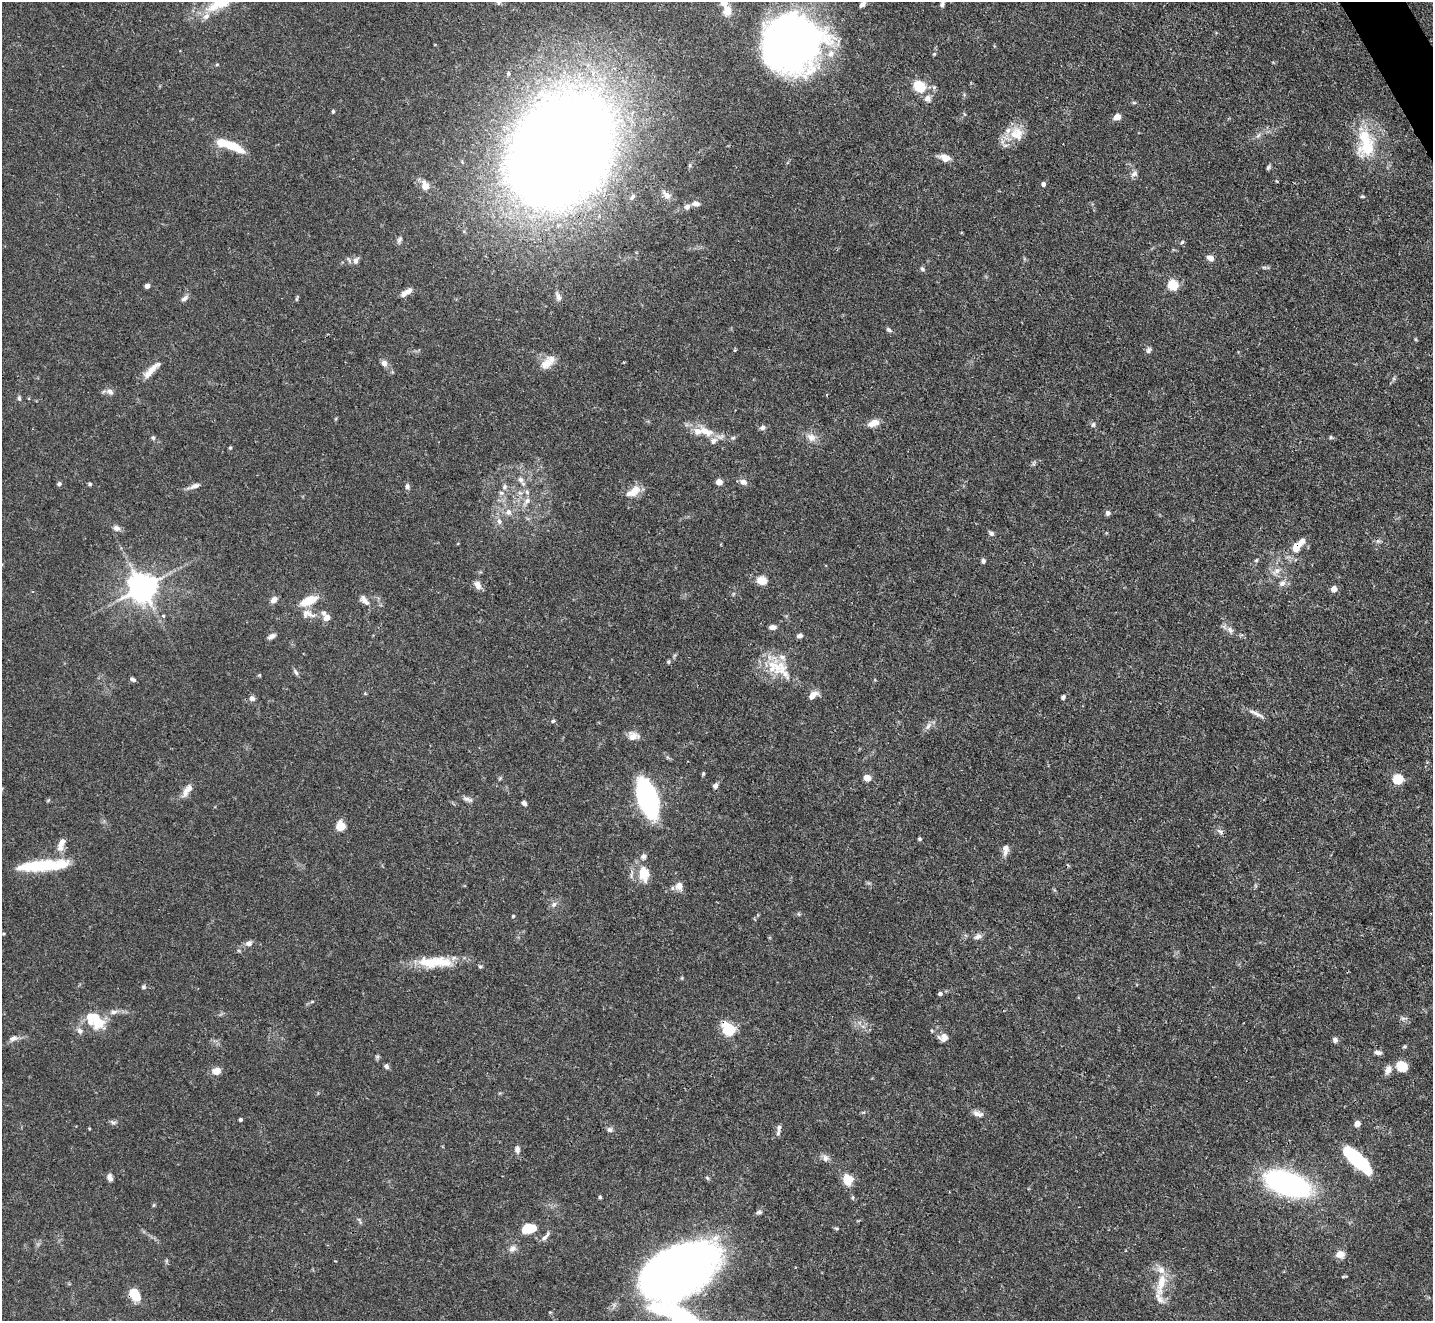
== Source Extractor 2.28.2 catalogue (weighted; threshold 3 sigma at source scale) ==
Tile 10 of 4 x 4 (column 2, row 3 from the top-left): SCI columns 1433-2863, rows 1609-2927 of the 5728 x 5718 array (HDU 1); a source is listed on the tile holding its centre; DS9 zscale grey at full resolution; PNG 1435 x 1323 px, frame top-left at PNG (2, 2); no overlay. Shown black and unused: <1% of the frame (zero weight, under 3 of 4 exposures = <1% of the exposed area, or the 3 px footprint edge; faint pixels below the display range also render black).
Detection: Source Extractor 2.28.2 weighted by HDU 2 'WHT'; one run over the whole footprint, this tile lists its part. Background 0.068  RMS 0.0034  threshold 0.0155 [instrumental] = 3 sigma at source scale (4.5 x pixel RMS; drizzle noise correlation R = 1.50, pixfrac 1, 0.05/0.05 arcsec/px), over >= 5 px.
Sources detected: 190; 3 inside a brighter object's white glare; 1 cosmic-ray / hot-pixel residue — not listed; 19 inside a brighter listed object's ellipse — not listed separately; the other 167 listed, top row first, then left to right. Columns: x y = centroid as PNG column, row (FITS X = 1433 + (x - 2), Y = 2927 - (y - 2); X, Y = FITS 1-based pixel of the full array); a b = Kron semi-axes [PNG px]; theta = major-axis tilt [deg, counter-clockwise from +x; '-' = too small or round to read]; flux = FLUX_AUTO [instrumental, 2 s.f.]
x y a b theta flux
724 2 5 5 - 6.6
862 4 6 4 40 1.3
942 4 8 6 82 0.91
727 11 10 8 77 4.1
206 16 12 7 44 2
792 42 54 53 - 170
934 54 5 4 - 0.41
217 64 5 3 - 0.35
919 86 9 8 - 13
934 87 6 6 - 0.74
928 98 10 9 - 1.8
1134 103 6 4 -1 0.44
333 112 4 4 - 0.55
1117 117 6 5 - 2.8
1016 133 20 18 -13 6.9
1258 135 7 4 44 0.82
1365 144 43 24 -88 17
234 147 25 9 -29 7.7
560 149 102 81 56 670
945 158 11 8 -21 3.1
1268 168 7 4 63 0.58
1134 174 10 7 28 1.4
1043 184 4 4 - 1.3
425 186 14 10 -71 3
666 195 12 7 -39 1.9
1362 196 6 4 -6 0.46
696 204 9 7 2 1.6
687 207 8 6 41 1.3
399 240 11 5 62 0.94
1182 242 6 4 46 0.46
1210 258 9 6 -24 1.8
356 260 10 7 64 1.7
922 269 7 4 -45 0.66
1173 285 5 5 - 25
147 286 4 4 - 2.1
406 292 14 5 32 2.8
558 297 10 7 -74 1.5
184 298 11 6 35 1.3
297 299 7 3 81 0.46
889 330 8 5 -33 0.79
1148 350 8 6 67 0.92
384 363 8 7 - 1.8
546 363 18 12 31 4.5
151 370 31 7 45 4.1
110 392 9 7 -38 1.4
19 398 7 4 -80 0.67
873 423 15 8 19 2.8
1093 425 7 5 73 0.72
762 427 7 6 - 1.1
705 431 23 11 -26 6.3
811 437 14 10 -32 2.9
1331 437 6 5 - 0.48
153 438 6 5 - 0.61
230 448 5 4 - 0.43
520 479 9 7 -43 1.4
719 482 5 5 - 2.6
743 482 10 7 -25 1.7
59 484 5 5 - 0.77
90 484 5 4 - 0.58
195 486 13 7 20 1.7
407 486 8 6 -83 0.95
504 487 8 7 - 1
633 491 21 11 34 4.3
527 492 7 6 - 0.97
527 501 11 7 46 2
508 512 8 8 - 2
1108 513 6 6 - 1
499 521 9 7 -66 1.4
117 528 10 8 -12 1.5
991 533 7 6 - 0.82
1296 547 17 11 57 5
1256 560 5 4 - 0.46
983 561 6 5 - 0.72
1276 571 16 7 36 2.4
762 581 12 9 -17 3.7
1282 583 9 6 27 1.5
478 585 10 7 -68 2.2
142 588 8 8 - 540
1334 589 5 4 - 4
273 600 7 6 - 2.1
364 600 17 8 -47 2.1
308 601 21 9 25 6.5
308 614 23 11 -17 3.6
163 616 5 4 - 0.51
773 627 8 5 -1 1.6
1230 630 11 7 -58 1.6
271 636 10 5 28 1.2
799 636 6 5 - 1.2
668 662 6 4 73 0.45
777 667 27 21 -40 11
296 672 9 5 -58 0.79
259 675 5 3 - 0.3
133 679 6 4 -30 0.93
812 696 11 6 40 2.9
1063 697 5 5 - 0.84
252 698 8 7 - 1.3
1256 714 26 4 -27 2.1
553 721 5 4 - 0.58
928 726 13 6 54 1.6
633 736 14 11 -3 2.8
703 774 5 4 - 0.42
500 778 6 4 45 0.44
867 778 8 7 - 2.3
1398 780 5 5 - 25
715 786 7 6 - 1.2
187 790 19 8 53 3.1
647 798 24 11 -72 120
468 799 15 5 -15 1.3
48 800 6 3 19 0.39
524 803 6 5 - 0.95
340 826 7 6 - 7.4
1220 831 11 5 -28 1.2
920 839 5 4 - 0.51
61 844 20 8 69 3.6
1006 848 10 10 - 2
48 865 39 18 10 13
644 874 18 12 -79 7.2
679 886 8 8 - 3.1
554 904 8 7 - 1.2
513 916 4 3 - 0.36
3 934 4 3 - 0.35
978 936 10 7 23 1.5
249 943 8 7 - 1.6
435 962 48 13 0 13
143 987 6 5 - 0.57
940 994 5 5 - 0.84
312 1001 6 4 1 0.39
113 1012 12 6 10 1.6
1404 1018 10 3 9 0.61
97 1021 22 17 -58 10
729 1030 6 5 - 40
80 1031 8 7 - 1.4
943 1037 12 10 9 2.1
13 1038 12 7 16 1.6
1335 1040 7 6 - 0.98
1404 1046 6 4 3 0.45
1377 1052 9 5 -11 1.3
386 1066 7 5 -48 0.91
1402 1066 12 10 -23 5
1388 1070 13 7 71 2.1
216 1071 8 7 - 3.3
978 1114 15 6 -14 2
241 1120 4 4 - 0.7
113 1122 9 5 -25 0.89
1357 1124 5 4 - 3.6
610 1130 8 6 11 0.99
778 1133 10 6 79 0.92
517 1150 10 6 -87 1.3
825 1158 10 8 -89 1.4
1356 1158 27 10 -46 35
110 1178 9 6 -72 1.3
707 1178 6 5 - 0.55
847 1180 12 10 -73 5.3
1288 1184 33 16 -19 98
600 1197 4 4 - 0.52
853 1197 5 3 - 0.39
153 1205 6 4 88 0.39
759 1212 7 5 0 0.73
360 1221 11 3 -65 0.61
529 1229 16 10 11 7.6
545 1236 16 5 48 1.4
512 1249 11 8 37 1.7
1340 1254 8 7 - 3.8
678 1270 72 41 29 240
1344 1276 9 3 15 0.41
1161 1283 29 9 77 7.4
135 1295 12 8 -55 8.3
Overlapping masked pixels (flux is a lower limit): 5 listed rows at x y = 560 149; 1296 547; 729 1030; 678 1270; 135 1295
Isophote crosses this tile's border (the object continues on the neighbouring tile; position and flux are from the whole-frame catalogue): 2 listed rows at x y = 724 2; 560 149